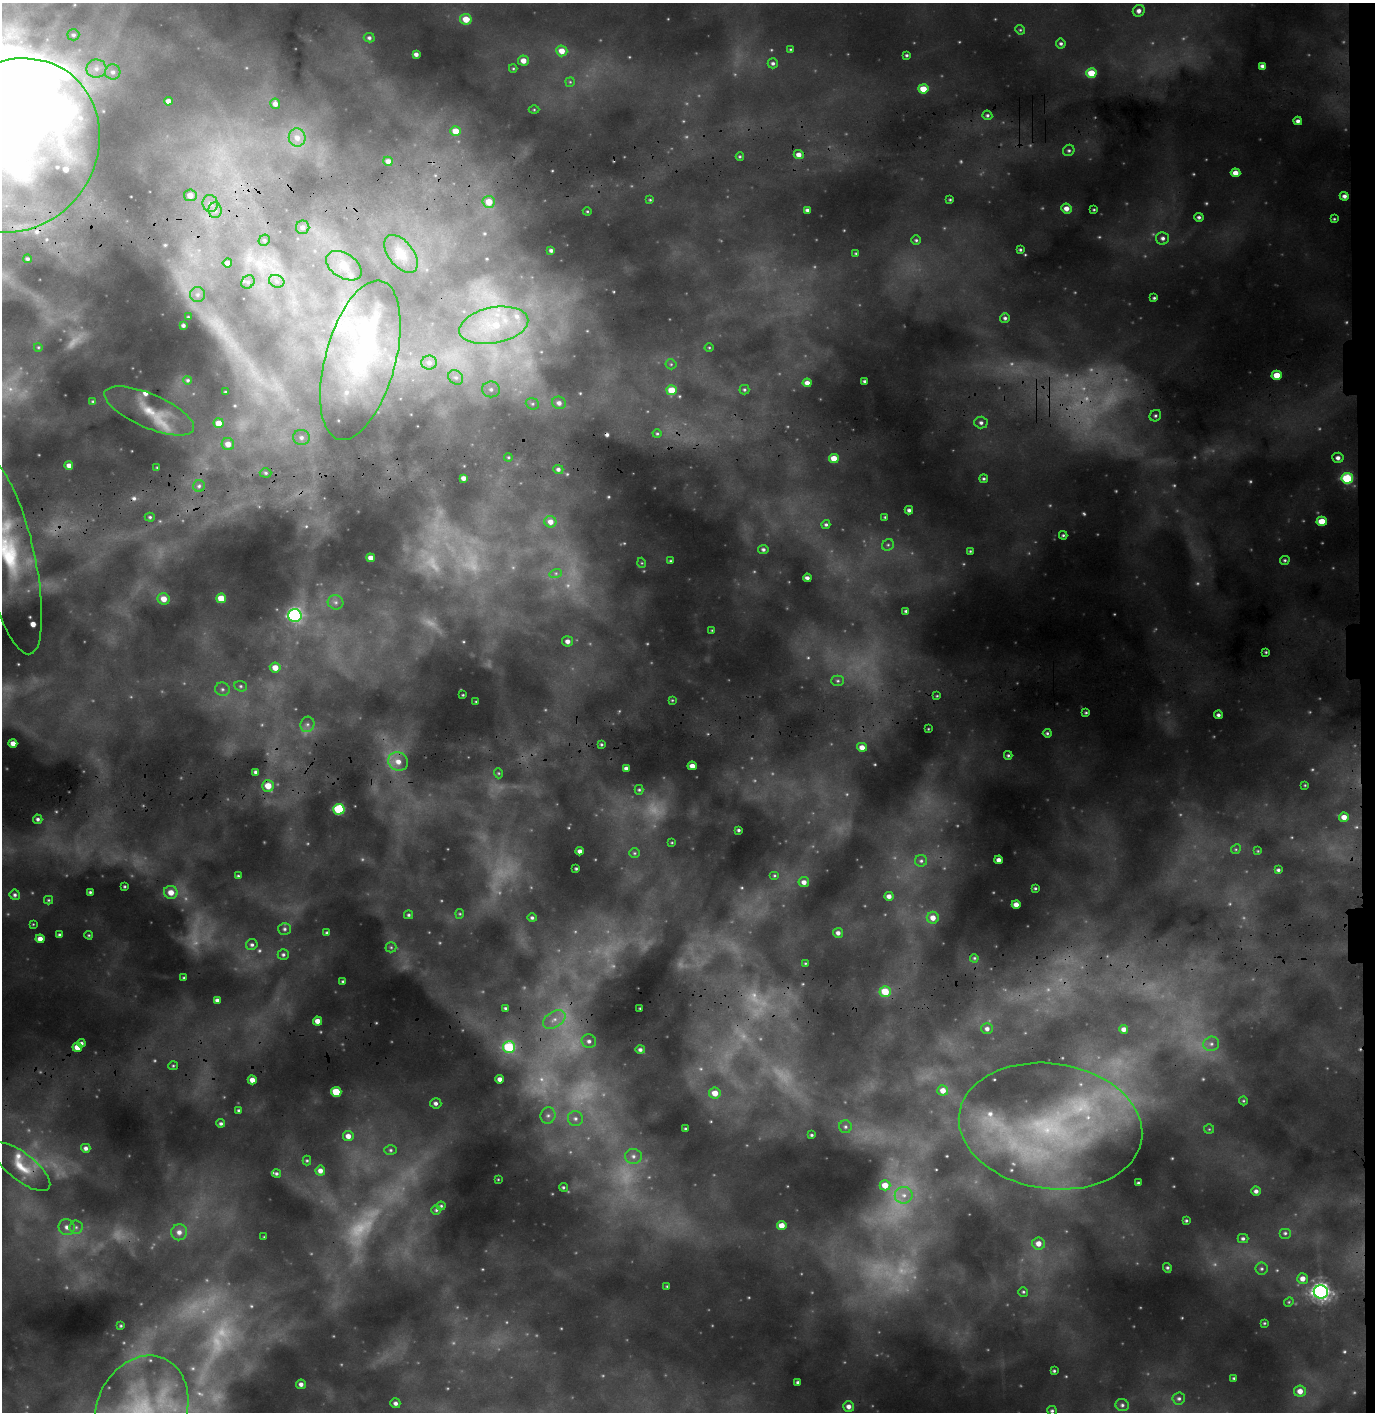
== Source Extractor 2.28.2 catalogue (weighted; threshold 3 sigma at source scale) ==
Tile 6 of 3 x 3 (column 3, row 2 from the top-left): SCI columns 2907-4279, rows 1973-3382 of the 4545 x 5356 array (HDU 1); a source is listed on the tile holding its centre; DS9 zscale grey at full resolution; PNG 1377 x 1414 px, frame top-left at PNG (2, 3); each listed source drawn as its Kron ellipse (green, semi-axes under 4 px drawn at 4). Shown black and unused: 1% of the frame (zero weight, under 3 of 4 exposures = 24% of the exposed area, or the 3 px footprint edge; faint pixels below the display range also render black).
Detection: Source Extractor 2.28.2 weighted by HDU 2 'WHT'; one run over the whole footprint, this tile lists its part. Background 0.229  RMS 0.03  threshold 0.136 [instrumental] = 3 sigma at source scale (4.5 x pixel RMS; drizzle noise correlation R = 1.50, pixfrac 1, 0.05/0.05 arcsec/px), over >= 5 px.
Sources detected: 332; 48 too faint to see at this stretch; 3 cosmic-ray / hot-pixel residue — neither listed nor drawn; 14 inside a brighter listed object's ellipse — not listed separately; the other 267 listed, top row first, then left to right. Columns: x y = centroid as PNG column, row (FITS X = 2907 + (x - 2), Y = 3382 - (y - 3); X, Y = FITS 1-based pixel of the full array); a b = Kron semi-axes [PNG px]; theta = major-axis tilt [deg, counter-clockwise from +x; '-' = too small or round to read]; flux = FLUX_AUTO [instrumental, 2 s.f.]
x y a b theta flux
1139 11 6 5 - 13
466 19 6 5 - 42
1020 30 5 4 - 3.6
73 35 6 5 - 6.8
369 38 5 4 - 7.2
1061 43 5 5 - 6.1
790 49 3 3 - 2.8
562 51 5 5 - 33
416 54 4 4 - 12
907 55 3 3 - 4.4
523 61 5 5 - 23
773 63 5 5 - 7.2
1262 66 4 4 - 10
513 68 4 4 - 3.2
96 69 10 9 - 23
113 72 7 7 - 14
1091 73 5 5 - 65
570 82 5 5 - 3.8
923 89 5 4 - 55
168 101 4 4 - 21
275 104 5 5 - 14
534 110 5 3 - 3
987 115 5 4 - 5.7
1298 121 4 4 - 9.9
456 131 5 5 - 47
297 138 9 8 - 23
15 145 90 81 52 1200
1069 150 6 5 - 5.8
799 155 5 4 - 19
740 157 4 4 - 3.7
388 161 5 4 - 14
1235 173 5 4 - 25
190 195 6 6 - 26
1344 196 4 4 - 11
650 200 4 4 - 3.4
950 200 3 3 - 3.2
489 202 6 6 - 47
210 204 8 7 - 17
1066 208 5 5 - 21
215 210 8 6 -88 14
807 210 4 3 - 9.2
1094 210 3 2 - 3.2
587 211 4 4 - 3.4
1199 217 5 4 - 7.3
1334 219 3 3 - 3.3
303 227 7 6 - 11
1163 238 6 6 - 11
264 240 6 5 - 5.1
916 240 5 5 - 5.1
551 250 4 3 - 7
1020 250 3 3 - 4.3
856 253 4 3 - 3.3
401 254 22 12 -52 43
27 259 4 4 - 6.4
227 263 5 4 - 14
344 266 20 12 -33 50
277 281 8 6 -21 11
248 282 7 6 - 8.5
197 295 7 7 - 10
1154 298 4 3 - 4.4
188 317 2 2 - 2.1
1005 318 5 4 - 7
183 325 3 3 - 5.7
494 325 35 18 11 180
38 347 4 3 - 2.3
709 347 4 3 - 2.8
360 360 82 35 75 520
429 363 8 7 - 12
671 364 5 5 - 4.5
1277 375 5 4 - 51
456 377 8 6 -41 12
188 380 4 4 - 4.5
864 381 3 3 - 5.3
807 383 4 4 - 16
491 389 9 8 - 16
672 390 5 5 - 70
744 390 5 5 - 4.5
225 392 2 2 - 2.5
93 402 4 3 - 4
559 403 7 6 - 13
532 404 7 5 -20 7
149 411 48 17 -23 100
1155 416 6 5 - 6.5
219 423 5 5 - 32
981 423 6 6 - 10
657 434 4 4 - 4
301 437 8 7 - 14
228 444 6 6 - 25
508 457 4 3 - 3.1
834 458 5 4 - 44
1338 458 6 5 - 13
69 466 4 4 - 17
157 468 3 3 - 2.6
558 469 5 4 - 8.1
266 473 6 4 -1 5.5
463 478 4 4 - 14
1347 478 6 5 - 180
984 479 4 4 - 4.8
199 486 6 5 - 7.1
909 510 4 4 - 8.7
150 517 5 4 - 5
885 517 4 4 - 3.7
1322 521 5 4 - 53
550 522 6 5 - 19
826 524 4 4 - 5.5
1063 535 4 3 - 4.3
888 545 6 5 - 6.2
763 549 5 4 - 6.9
970 551 3 3 - 3.3
9 557 99 26 -78 320
371 558 4 4 - 20
1285 560 5 4 - 4.6
670 561 3 3 - 2.9
642 563 5 3 - 2.7
556 573 6 4 18 5.5
807 578 4 4 - 9.4
221 598 5 4 - 53
164 599 6 5 - 31
336 602 8 7 - 11
906 611 3 3 - 4.9
295 616 6 6 - 490
712 630 4 3 - 2.6
568 641 5 5 - 15
1266 652 3 2 - 3.2
275 668 5 5 - 31
838 681 6 5 - 5.6
241 686 6 5 - 5.9
222 689 7 6 - 8.8
463 695 2 2 - 2.6
937 696 4 4 - 2.9
672 700 4 3 - 2.7
476 701 3 2 - 2.2
1086 713 4 3 - 3.9
1218 715 4 4 - 8
307 724 8 7 - 11
928 729 3 2 - 2.2
1047 733 4 4 - 5
13 743 4 4 - 22
601 744 4 3 - 4
862 747 5 4 - 23
1008 755 4 3 - 4.5
398 762 10 9 - 32
692 766 4 4 - 23
626 768 4 3 - 9.3
256 772 4 3 - 12
498 773 5 3 - 3.1
1305 785 3 2 - 2.3
268 786 6 6 - 46
639 790 5 4 - 4.1
339 809 5 5 - 240
1344 817 5 4 - 25
38 819 5 4 - 7.4
738 830 3 3 - 4.7
672 843 4 3 - 2.3
1236 849 5 4 - 3.6
580 851 4 4 - 13
1258 851 4 4 - 2.5
634 853 5 4 - 3.9
999 860 4 4 - 15
921 861 6 6 - 7
576 869 3 3 - 3.7
1278 870 4 3 - 5.9
238 876 3 3 - 3.7
774 876 5 3 - 3.3
804 882 5 5 - 15
125 886 3 2 - 3.3
1035 888 3 3 - 3.8
90 892 3 3 - 4.5
171 892 7 6 - 29
15 895 5 5 - 6.9
889 896 4 4 - 15
48 900 4 4 - 3.5
1016 904 4 4 - 22
460 914 5 4 - 3.4
408 915 4 4 - 4.8
532 918 4 4 - 5.8
933 918 6 6 - 24
33 924 3 3 - 2.1
284 929 6 6 - 6.8
327 933 3 3 - 5.9
838 933 5 5 - 12
59 935 3 3 - 5.1
89 935 4 3 - 3.3
40 939 4 4 - 24
252 945 6 5 - 6.8
391 947 5 5 - 4.6
283 955 5 5 - 6.2
974 958 4 3 - 3.5
805 963 3 3 - 2.7
184 978 3 2 - 2.9
343 981 3 3 - 3.8
885 991 5 5 - 83
217 1000 4 4 - 8.9
505 1008 3 3 - 4.8
640 1008 2 2 - 2.4
554 1020 12 8 32 28
318 1021 4 4 - 27
987 1029 6 5 - 10
1124 1029 4 4 - 16
589 1041 7 6 - 12
81 1043 4 4 - 8.4
1211 1044 8 7 - 12
77 1047 5 4 - 36
509 1047 6 6 - 170
640 1050 5 4 - 8.2
173 1066 5 4 - 4.5
500 1079 4 4 - 15
252 1080 4 4 - 23
943 1090 5 5 - 27
336 1092 5 5 - 100
715 1093 6 5 - 38
1243 1101 4 4 - 3.1
436 1103 5 5 - 10
239 1110 3 3 - 4.7
548 1116 8 7 - 11
575 1118 7 7 - 12
221 1123 4 4 - 6.4
1051 1126 92 62 -8 870
845 1127 6 6 - 6.9
685 1129 3 2 - 3.3
1209 1129 5 5 - 3.5
811 1135 3 3 - 3.7
348 1136 5 5 - 21
86 1148 4 4 - 10
390 1150 6 5 - 5.2
633 1156 8 7 - 14
307 1161 5 4 - 3.5
21 1167 35 13 -38 83
320 1171 5 5 - 17
276 1174 4 4 - 5.3
498 1179 3 2 - 2
1138 1183 3 3 - 4.1
885 1185 5 5 - 41
563 1187 4 4 - 4.7
1256 1191 5 4 - 10
904 1195 9 8 - 21
441 1206 4 4 - 4
436 1210 5 5 - 4.6
1186 1220 3 3 - 4.3
782 1225 5 4 - 34
67 1227 8 8 - 17
76 1227 6 6 - 8
179 1232 8 8 - 19
1285 1233 6 5 - 5.9
264 1237 3 2 - 1.9
1243 1239 5 4 - 6.7
1038 1243 6 6 - 27
1167 1268 5 3 - 6
1262 1269 6 6 - 6.3
1303 1279 5 5 - 21
667 1286 3 2 - 2.6
1023 1292 5 5 - 4.6
1321 1292 7 6 - 1200
1289 1302 5 4 - 3.2
1264 1323 4 3 - 3.3
121 1326 3 2 - 3
1054 1371 3 3 - 3.9
1234 1378 4 3 - 3.5
798 1382 3 3 - 6.9
301 1384 5 4 - 12
1300 1391 6 5 - 26
1179 1399 6 6 - 8.1
395 1403 5 5 - 10
1122 1405 7 6 - 7.8
849 1406 5 5 - 16
142 1410 56 44 66 440
1052 1411 5 5 - 5.4
Overlapping masked pixels (flux is a lower limit): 1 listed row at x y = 21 1167
Isophote crosses this tile's border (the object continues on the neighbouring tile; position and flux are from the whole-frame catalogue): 3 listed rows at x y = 15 145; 9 557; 142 1410